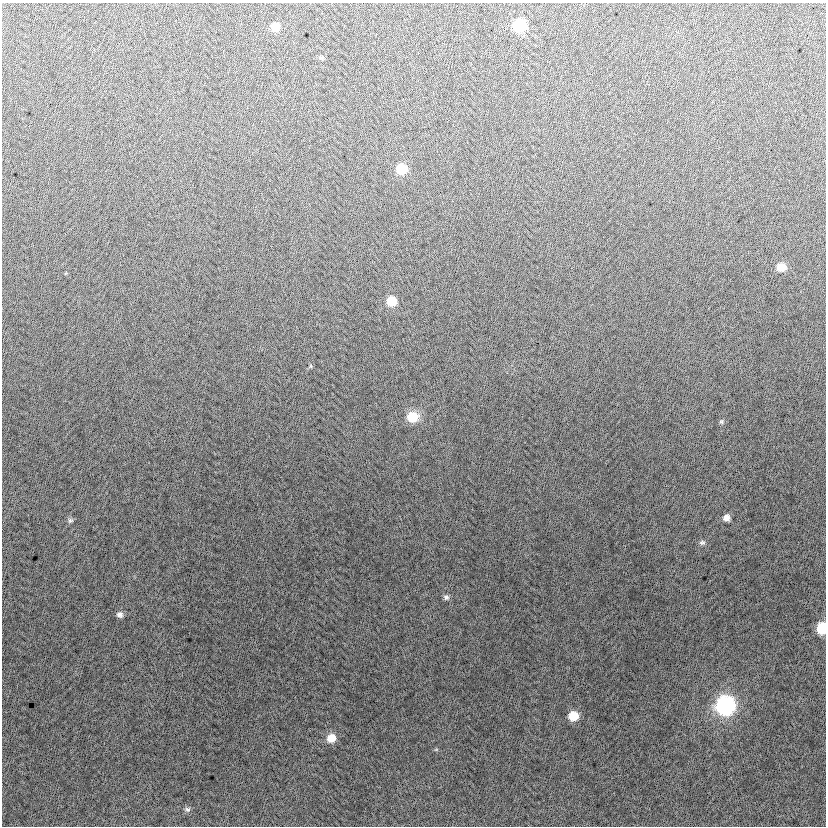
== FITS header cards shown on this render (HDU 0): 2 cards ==
NAXIS1  =                  824
NAXIS2  =                  824

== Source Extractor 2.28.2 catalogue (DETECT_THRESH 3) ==
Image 824 x 824 px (HDU 0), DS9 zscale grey, 1 PNG px = 1 image px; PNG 828 x 828 px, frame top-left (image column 1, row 824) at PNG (2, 3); no overlay
Background -3.97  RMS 12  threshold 37.3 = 3 sigma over >= 5 px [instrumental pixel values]
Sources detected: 20; all 20 listed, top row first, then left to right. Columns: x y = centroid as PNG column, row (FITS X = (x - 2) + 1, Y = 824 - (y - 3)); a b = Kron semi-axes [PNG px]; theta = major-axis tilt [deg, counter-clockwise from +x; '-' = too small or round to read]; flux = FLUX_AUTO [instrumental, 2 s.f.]
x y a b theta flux
520 25 8 8 - 57000
275 27 8 8 - 12000
322 58 8 5 -6 1300
401 169 9 8 - 25000
781 267 8 7 - 12000
391 301 8 8 - 19000
310 366 5 4 - 880
413 417 11 10 - 23000
721 422 6 6 - 1700
726 518 8 8 - 5000
70 520 7 7 - 2200
702 542 8 6 1 2300
446 597 8 7 - 2600
120 614 8 7 - 3600
822 628 8 7 - 41000
725 705 10 10 - 270000
573 716 8 8 - 18000
331 738 9 9 - 12000
436 749 6 4 1 1000
187 809 8 7 - 2400
At the frame edge (FLAGS 8, measured only in part): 1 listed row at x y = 822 628